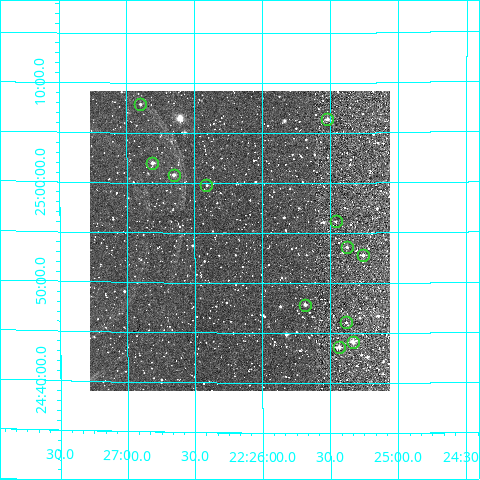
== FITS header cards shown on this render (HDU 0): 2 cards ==
NAXIS1  =                  300
NAXIS2  =                  300

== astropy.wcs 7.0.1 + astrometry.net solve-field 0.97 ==
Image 300 x 300 px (HDU 0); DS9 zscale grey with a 90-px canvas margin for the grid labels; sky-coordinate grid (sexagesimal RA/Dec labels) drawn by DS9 from the SOLVED WCS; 12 Tycho-2 reference stars matched to detected sources circled (green)
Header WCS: RA---TAN/DEC--TAN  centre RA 22:26:10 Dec +24:54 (336.54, +24.90 deg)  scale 6 arcsec/px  FOV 30.0' x 30.0'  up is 0 deg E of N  parity normal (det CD < 0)
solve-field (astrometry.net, Tycho-2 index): VERIFIED the header's WCS against the Tycho-2 star catalogue (11 matches, 0 conflicts) and refined it, rather than solving blind
Solved WCS: RA---TAN-SIP/DEC--TAN-SIP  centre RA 22:26:10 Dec +24:54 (336.54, +24.90 deg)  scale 6.03 arcsec/px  FOV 30.1' x 30.1'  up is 0 deg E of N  parity normal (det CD < 0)
The solver's refit moves the header's centre by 2 arcsec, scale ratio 1.005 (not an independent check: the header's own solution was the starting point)
Tycho-2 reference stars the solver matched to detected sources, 12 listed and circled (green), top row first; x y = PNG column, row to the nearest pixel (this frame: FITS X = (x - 90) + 1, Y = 300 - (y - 91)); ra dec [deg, ICRS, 3 dp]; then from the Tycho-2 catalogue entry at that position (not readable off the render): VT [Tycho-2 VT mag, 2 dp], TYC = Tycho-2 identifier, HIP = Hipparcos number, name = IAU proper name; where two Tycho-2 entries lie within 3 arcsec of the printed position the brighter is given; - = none
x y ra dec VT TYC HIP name
140 104 336.724 +25.131 11.99 2222-2088-1 - -
327 119 336.379 +25.107 11.20 2222-659-1 - -
152 163 336.702 +25.033 10.39 2222-2308-1 - -
174 175 336.662 +25.014 11.64 2222-411-1 - -
206 185 336.602 +24.996 12.13 2222-1942-1 - -
336 221 336.365 +24.936 12.58 2222-725-1 - -
347 247 336.344 +24.893 12.40 2222-1565-1 - -
363 255 336.314 +24.880 11.79 2222-1761-1 - -
305 305 336.421 +24.797 10.81 2222-1279-1 - -
346 322 336.346 +24.768 12.16 2222-1185-1 - -
353 342 336.333 +24.735 10.71 2222-913-1 - -
339 347 336.359 +24.727 10.96 2222-1896-1 - -